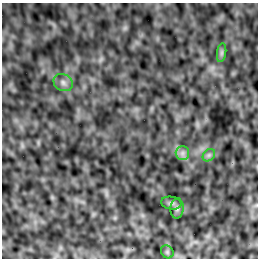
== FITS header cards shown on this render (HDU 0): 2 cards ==
NAXIS1  =                  256 /Number of positions along axis 1
NAXIS2  =                  256 /Number of positions along axis 2

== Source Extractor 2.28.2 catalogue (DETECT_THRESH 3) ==
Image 256 x 256 px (HDU 0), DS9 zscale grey, 1 PNG px = 1 image px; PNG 260 x 260 px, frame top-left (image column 1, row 256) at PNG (2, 3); each listed source drawn as its Kron ellipse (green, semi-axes under 4 px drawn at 4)
Background -5.33e-04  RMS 0.0021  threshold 0.00623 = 3 sigma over >= 5 px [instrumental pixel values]
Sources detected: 7; all 7 listed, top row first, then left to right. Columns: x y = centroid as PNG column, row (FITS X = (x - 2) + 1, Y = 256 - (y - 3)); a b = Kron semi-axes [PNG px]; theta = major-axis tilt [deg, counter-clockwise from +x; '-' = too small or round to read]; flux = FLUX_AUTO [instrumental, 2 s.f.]
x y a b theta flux
222 53 9 4 82 0.33
63 83 10 8 -31 0.64
182 153 7 6 - 0.52
209 155 7 5 45 0.32
171 203 10 6 -9 0.36
177 208 10 6 89 0.4
167 252 7 5 -46 0.27